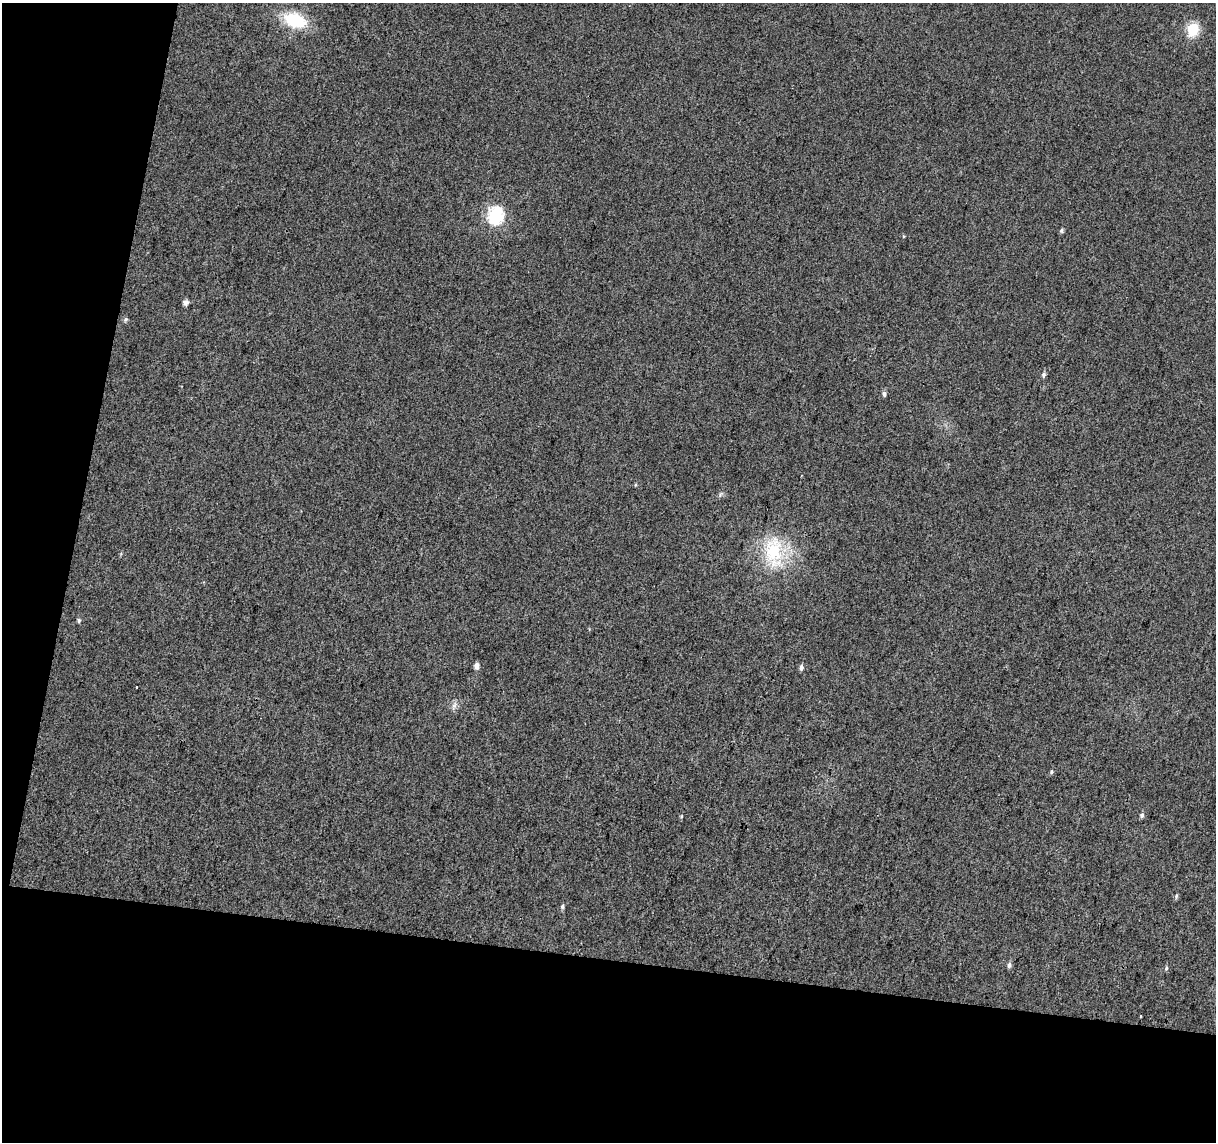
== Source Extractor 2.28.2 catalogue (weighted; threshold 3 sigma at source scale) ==
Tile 3 of 2 x 2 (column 1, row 2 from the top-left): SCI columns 1-1214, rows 129-1268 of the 2429 x 2522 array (HDU 1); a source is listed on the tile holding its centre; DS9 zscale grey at full resolution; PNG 1218 x 1144 px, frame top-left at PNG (2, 3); no overlay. Shown black and unused: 22% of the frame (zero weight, under 3 of 4 exposures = <1% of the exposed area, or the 3 px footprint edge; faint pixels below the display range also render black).
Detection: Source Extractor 2.28.2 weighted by HDU 2 'WHT'; one run over the whole footprint, this tile lists its part. Background 0.035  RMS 0.011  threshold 0.0489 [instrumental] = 3 sigma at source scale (4.5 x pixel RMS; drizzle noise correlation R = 1.50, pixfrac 1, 0.0396/0.0396 arcsec/px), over >= 5 px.
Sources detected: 21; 1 cosmic-ray / hot-pixel residue — not listed; the other 20 listed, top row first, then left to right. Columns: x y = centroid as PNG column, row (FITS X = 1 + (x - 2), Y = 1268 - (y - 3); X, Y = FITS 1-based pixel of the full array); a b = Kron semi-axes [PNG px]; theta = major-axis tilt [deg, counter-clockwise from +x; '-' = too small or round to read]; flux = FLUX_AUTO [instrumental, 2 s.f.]
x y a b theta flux
295 20 23 15 -19 51
1193 29 6 6 - 110
495 215 7 7 - 220
1061 230 5 5 - 2
185 302 5 5 - 6.1
126 319 6 5 - 2.1
1043 375 7 5 72 2.6
884 394 6 5 - 3
773 550 37 24 83 63
79 621 6 4 89 1.9
477 666 6 5 - 5.7
801 667 6 5 - 3.3
454 705 8 6 55 4
1051 772 5 4 - 1.6
1142 815 7 5 65 2.5
682 816 5 3 - 1.1
1176 896 5 5 - 1.7
562 906 6 5 - 2
1009 965 6 5 - 3
1166 968 5 4 - 1.5